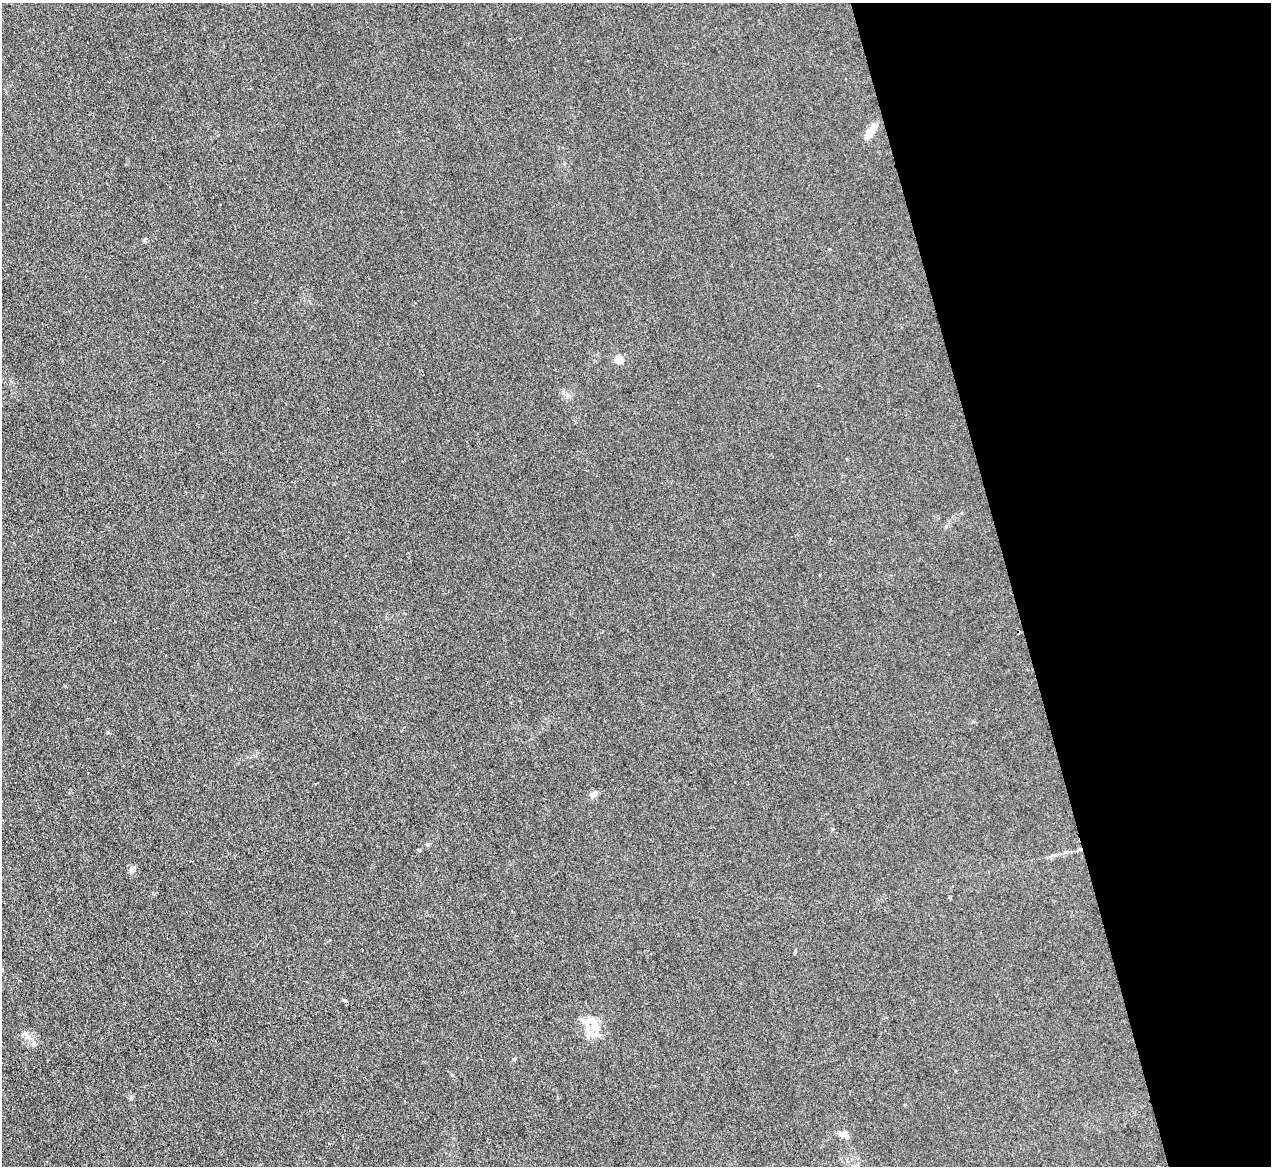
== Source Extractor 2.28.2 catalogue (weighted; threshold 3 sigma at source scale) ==
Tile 12 of 4 x 4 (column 4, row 3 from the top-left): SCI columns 3807-5075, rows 1306-2469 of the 5075 x 5060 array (HDU 1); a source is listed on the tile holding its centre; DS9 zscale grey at full resolution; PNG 1273 x 1168 px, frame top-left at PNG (2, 3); no overlay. Shown black and unused: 21% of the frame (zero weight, under 3 of 4 exposures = <1% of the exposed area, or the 3 px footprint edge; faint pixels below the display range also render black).
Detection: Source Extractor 2.28.2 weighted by HDU 2 'WHT'; one run over the whole footprint, this tile lists its part. Background 0.0195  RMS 0.0047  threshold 0.021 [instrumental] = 3 sigma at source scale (4.5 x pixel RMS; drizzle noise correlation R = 1.50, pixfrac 1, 0.05/0.05 arcsec/px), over >= 5 px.
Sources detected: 15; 1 inside a brighter listed object's ellipse — not listed separately; the other 14 listed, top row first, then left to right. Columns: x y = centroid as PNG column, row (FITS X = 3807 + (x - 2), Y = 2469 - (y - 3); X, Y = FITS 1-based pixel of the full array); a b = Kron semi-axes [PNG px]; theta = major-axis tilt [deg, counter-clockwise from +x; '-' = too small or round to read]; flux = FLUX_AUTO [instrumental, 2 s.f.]
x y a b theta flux
872 130 19 7 61 6.6
620 359 9 7 -22 4.7
593 794 10 7 37 2.1
428 845 5 3 - 0.56
419 850 4 4 - 0.43
132 870 7 4 72 1.1
2 970 5 4 - 0.67
345 1000 5 3 - 0.49
594 1022 19 8 -62 4.9
590 1033 15 5 -33 2.3
28 1036 14 8 -47 3
514 1059 5 4 - 0.47
452 1075 4 4 - 0.46
843 1134 12 8 -17 2.7
Isophote crosses this tile's border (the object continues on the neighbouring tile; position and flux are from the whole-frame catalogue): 1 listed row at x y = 2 970
Unlisted compact peaks at least as high as the median listed source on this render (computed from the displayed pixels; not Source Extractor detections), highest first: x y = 131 1098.